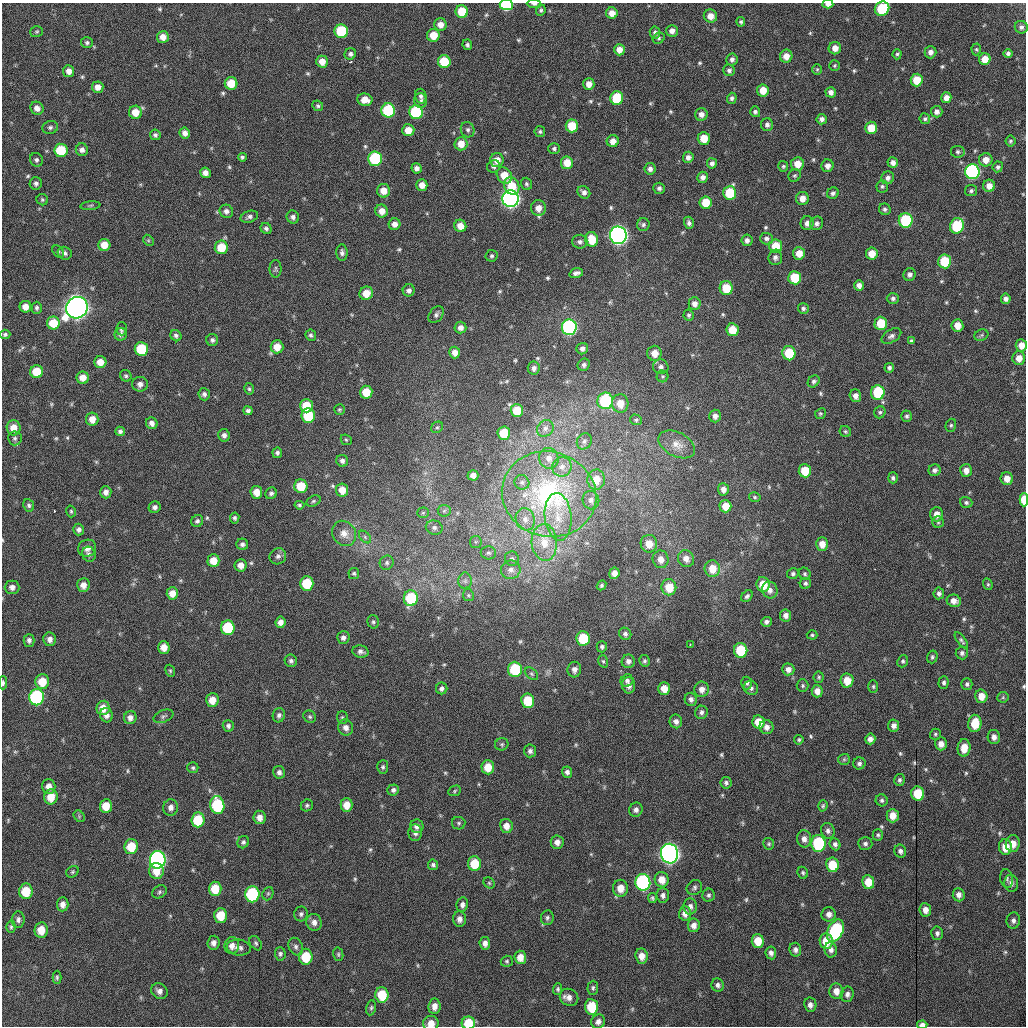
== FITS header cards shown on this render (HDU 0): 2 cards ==
NAXIS1  =                 1024 /fastest changing axis
NAXIS2  =                 1024 /next to fastest changing axis

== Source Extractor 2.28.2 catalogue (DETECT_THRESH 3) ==
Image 1024 x 1024 px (HDU 0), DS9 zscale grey, 1 PNG px = 1 image px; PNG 1028 x 1028 px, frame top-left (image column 1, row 1024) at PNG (2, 3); each listed source drawn as its Kron ellipse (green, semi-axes under 4 px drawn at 4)
Background 2520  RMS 52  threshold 155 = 3 sigma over >= 5 px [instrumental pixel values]
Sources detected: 594; of the 594, the 500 brightest by FLUX_AUTO listed and drawn (94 fainter detections omitted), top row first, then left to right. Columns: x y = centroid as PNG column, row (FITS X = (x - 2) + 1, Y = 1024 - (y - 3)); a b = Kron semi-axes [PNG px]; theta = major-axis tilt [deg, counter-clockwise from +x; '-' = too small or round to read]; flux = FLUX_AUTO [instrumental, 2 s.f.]
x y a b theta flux
534 4 7 3 -2 8.5e+03
828 4 5 3 - 2.0e+04
506 5 6 5 - 3.0e+05
882 9 7 6 - 2.1e+05
541 10 6 4 66 6.7e+03
462 12 6 6 - 9.3e+04
612 13 6 5 - 3.1e+04
710 16 7 6 - 2.9e+04
741 22 5 4 - 6.0e+03
440 25 6 6 - 2.7e+04
1021 27 6 6 - 1.1e+04
341 31 7 7 - 2.3e+05
672 31 6 6 - 2.0e+04
37 32 6 5 - 5.3e+03
655 33 6 5 - 9.7e+03
433 35 6 6 - 6.1e+04
163 37 6 6 - 2.9e+04
659 38 6 5 - 6.3e+03
87 43 6 5 - 8.0e+03
467 45 5 5 - 8.0e+03
835 48 6 6 - 2.7e+04
976 49 6 4 -88 5.4e+03
619 50 5 5 - 3.0e+04
930 52 6 6 - 1.8e+04
1008 53 4 4 - 8.9e+03
350 54 6 5 - 9.8e+03
897 54 5 4 - 5.6e+03
786 56 6 6 - 3.3e+04
732 59 6 5 - 1.1e+04
985 59 6 5 - 4.7e+04
322 62 6 5 - 3.4e+04
444 62 6 6 - 1.3e+05
834 66 5 5 - 5.3e+03
817 69 5 5 - 5.5e+03
729 70 6 5 - 9.9e+03
69 71 6 5 - 2.1e+04
917 80 6 6 - 6.8e+04
231 83 6 6 - 8.1e+04
589 84 6 5 - 2.9e+04
98 87 6 6 - 2.5e+04
763 90 6 6 - 5.2e+04
831 92 5 5 - 1.8e+04
421 96 7 5 -76 1.1e+04
617 98 7 6 - 1.7e+05
732 98 5 5 - 9.6e+03
946 98 5 5 - 2.3e+04
365 100 7 6 - 3.4e+04
421 101 7 6 - 9.6e+03
318 106 6 5 - 6.3e+03
37 108 7 6 - 2.0e+04
388 110 7 7 - 2.9e+05
135 112 6 6 - 4.9e+04
416 112 7 7 - 3.1e+05
755 112 5 5 - 9.2e+03
937 112 6 5 - 1.4e+04
701 114 6 6 - 1.9e+04
822 119 5 5 - 1.3e+04
925 119 5 5 - 6.6e+03
767 125 6 6 - 1.2e+04
572 126 6 6 - 1.0e+05
50 127 8 6 16 9.3e+03
871 128 6 6 - 6.4e+04
408 130 6 6 - 4.3e+04
468 130 8 6 -66 9.9e+03
540 131 5 5 - 6.9e+03
185 133 6 5 - 1.7e+04
155 135 5 5 - 8.2e+03
704 138 6 6 - 6.1e+04
613 141 6 6 - 2.4e+04
1010 141 5 5 - 6.4e+03
461 144 6 6 - 4.1e+04
554 149 6 5 - 7.8e+03
61 150 6 6 - 1.5e+05
82 150 6 6 - 1.6e+04
958 152 7 6 - 7.4e+03
242 157 4 4 - 6.9e+03
688 157 6 5 - 1.4e+04
375 159 7 7 - 3.4e+05
36 160 7 6 - 9.3e+03
497 160 7 6 - 3.2e+04
986 160 7 6 - 3.3e+04
567 163 6 6 - 5.3e+04
712 163 5 5 - 1.2e+04
893 163 5 5 - 1.7e+04
797 164 7 6 - 4.2e+04
494 166 7 6 - 1.0e+04
783 166 5 5 - 5.8e+03
827 166 6 6 - 1.8e+04
998 167 5 5 - 8.0e+03
417 168 5 5 - 1.5e+04
650 169 6 5 - 1.3e+04
972 172 7 7 - 7.7e+05
205 173 5 5 - 2.1e+04
504 175 9 7 -54 6.4e+04
795 175 6 5 - 6.2e+03
702 177 5 5 - 1.6e+04
888 178 6 6 - 1.3e+04
36 183 6 6 - 9.7e+03
526 184 6 5 - 6.8e+03
422 185 6 5 - 2.7e+04
512 186 9 7 -63 7.8e+04
882 186 6 6 - 6.8e+03
989 186 6 6 - 2.8e+04
659 188 5 5 - 9.4e+03
383 191 7 6 - 4.0e+04
971 191 6 5 - 8.1e+03
584 192 7 6 - 1.4e+04
730 193 7 6 - 1.2e+05
833 193 6 5 - 1.0e+04
802 198 6 6 - 3.0e+04
511 199 8 8 - 1.9e+06
42 200 6 5 - 5.7e+03
706 203 6 6 - 8.7e+04
90 206 10 4 5 6.5e+03
538 208 8 7 - 3.0e+04
885 209 6 5 - 8.6e+03
226 211 7 6 - 1.5e+04
382 211 6 6 - 2.9e+04
249 217 9 5 19 1.1e+04
293 217 6 6 - 1.1e+04
906 220 7 7 - 2.7e+05
689 223 6 5 - 1.1e+04
807 223 7 6 - 1.8e+04
817 223 7 6 - 1.3e+04
394 224 6 6 - 2.0e+04
643 225 6 6 - 8.5e+03
460 226 6 6 - 3.6e+04
957 226 8 7 - 2.0e+05
266 228 6 5 - 8.6e+03
618 235 9 8 - 2.1e+06
592 239 7 6 - 7.7e+04
766 239 6 6 - 1.1e+04
148 240 6 4 -45 5.4e+03
747 240 6 5 - 1.3e+04
580 242 7 7 - 1.1e+04
104 245 6 6 - 4.6e+04
776 246 7 6 - 8.1e+04
221 247 7 6 - 9.0e+04
58 252 7 5 -47 5.9e+03
65 253 7 6 - 9.5e+03
342 253 8 5 -87 1.1e+04
799 253 6 6 - 3.9e+04
872 254 6 6 - 4.8e+04
492 256 6 6 - 7.3e+03
775 257 8 7 - 1.5e+04
944 261 7 6 - 1.3e+05
276 269 9 6 90 7.5e+03
576 273 7 4 15 1.4e+04
910 274 6 6 - 1.3e+04
795 278 7 6 - 1.2e+05
859 285 5 5 - 1.9e+04
726 288 7 6 - 8.9e+04
409 290 6 6 - 1.2e+04
366 293 7 6 - 4.7e+04
893 298 6 5 - 9.7e+03
1006 299 5 5 - 1.4e+04
695 304 6 6 - 2.0e+04
25 307 6 6 - 2.9e+04
37 308 6 5 - 7.9e+03
77 308 11 10 - 3.5e+06
803 309 5 5 - 9.3e+03
436 315 9 6 54 1.1e+04
689 315 5 5 - 6.6e+03
53 323 6 6 - 8.4e+04
881 323 6 6 - 9.4e+04
957 325 6 6 - 3.2e+04
460 327 6 6 - 1.8e+04
569 327 8 7 - 7.5e+05
122 329 6 5 - 7.5e+03
732 330 6 6 - 6.2e+04
5 334 5 4 - 7.4e+03
121 334 6 6 - 1.2e+04
311 335 6 5 - 7.5e+03
981 335 7 5 23 6.1e+03
176 336 6 5 - 9.2e+03
891 336 11 6 30 1.3e+04
212 340 6 6 - 8.8e+03
911 341 3 3 - 5.7e+03
1021 345 6 5 - 3.2e+04
277 347 6 6 - 4.7e+04
141 349 7 6 - 1.7e+05
582 349 6 5 - 1.3e+04
455 352 6 5 - 2.5e+04
654 353 7 7 - 3.8e+04
789 353 7 6 - 1.2e+05
1019 358 7 6 - 3.3e+04
100 362 6 6 - 3.9e+04
584 365 6 6 - 1.0e+04
661 367 8 7 - 1.3e+04
534 368 6 6 - 1.4e+04
889 368 5 4 - 9.5e+03
37 372 6 6 - 8.0e+04
126 376 6 5 - 6.9e+03
663 376 6 6 - 6.1e+03
83 378 6 6 - 3.7e+04
814 381 6 5 - 9.3e+03
140 384 8 7 - 1.8e+04
249 389 6 4 -73 6.1e+03
366 392 6 6 - 7.0e+04
878 392 7 6 - 1.9e+05
204 394 6 5 - 1.1e+04
855 396 6 5 - 2.2e+04
605 401 8 7 - 2.7e+05
620 403 9 8 - 4.8e+04
306 406 7 6 - 8.7e+04
339 409 5 5 - 5.4e+03
248 411 4 4 - 8.7e+03
517 411 6 6 - 9.0e+04
880 412 6 5 - 7.1e+03
820 414 5 5 - 6.2e+03
308 416 7 6 - 1.7e+05
715 416 6 5 - 1.6e+04
907 416 6 5 - 7.8e+03
92 419 6 6 - 3.2e+04
636 420 6 5 - 6.3e+03
152 423 6 5 - 1.6e+04
951 425 7 5 75 6.0e+03
437 427 6 5 - 6.0e+03
14 428 7 7 - 4.4e+04
545 428 9 7 44 1.5e+04
120 431 5 4 - 8.9e+03
845 431 6 5 - 5.9e+03
504 433 7 6 - 1.1e+05
224 435 6 6 - 1.3e+04
15 438 7 7 - 8.4e+03
346 440 6 5 - 5.4e+03
584 441 8 7 - 1.1e+04
677 444 19 12 -26 4.3e+04
277 453 5 5 - 9.3e+03
549 458 10 9 - 2.7e+04
342 461 6 5 - 1.2e+04
562 467 10 9 - 2.5e+04
935 470 6 6 - 1.3e+04
966 470 6 6 - 2.3e+04
805 471 6 6 - 8.5e+04
473 475 5 5 - 1.8e+04
893 478 5 5 - 8.6e+03
1007 479 6 6 - 3.3e+04
596 480 10 8 87 5.1e+04
522 482 7 7 - 1.1e+04
301 486 7 6 - 8.8e+04
723 489 6 5 - 1.8e+04
342 490 6 6 - 3.5e+04
106 492 6 5 - 1.6e+04
256 492 6 6 - 4.0e+04
271 493 6 5 - 1.0e+04
549 494 47 42 -15 5.9e+05
755 497 6 4 -16 5.7e+03
591 500 9 8 - 1.6e+04
1024 500 6 4 90 8.1e+04
313 501 7 5 27 6.2e+03
966 502 6 5 - 8.0e+03
29 505 6 5 - 7.8e+03
299 505 5 4 - 6.0e+03
725 506 6 6 - 4.6e+04
155 507 6 5 - 1.2e+04
71 511 6 4 -75 5.6e+03
444 511 6 6 - 7.5e+03
423 513 5 5 - 5.3e+03
937 514 7 6 - 2.8e+04
558 517 24 13 -84 8.0e+04
235 518 5 4 - 7.9e+03
525 519 11 9 -72 2.7e+04
197 521 6 5 - 8.8e+03
938 522 6 6 - 6.4e+03
434 528 8 7 - 1.3e+04
79 530 6 5 - 1.2e+04
344 533 13 11 -56 3.1e+04
365 537 7 4 -46 7.2e+03
476 542 6 6 - 6.3e+03
544 542 18 12 -86 7.3e+04
242 544 6 5 - 1.1e+04
649 544 9 8 - 4.8e+04
822 544 6 6 - 3.4e+04
87 548 9 8 - 2.2e+04
488 553 7 6 - 9.2e+03
89 554 8 6 -63 1.1e+04
278 556 8 7 - 1.3e+04
512 559 7 7 - 9.7e+03
661 559 9 8 - 2.9e+04
686 559 9 8 - 2.6e+04
213 561 6 6 - 4.7e+04
387 563 7 6 - 8.9e+03
240 565 6 6 - 2.5e+04
712 569 8 7 - 5.7e+04
511 570 10 9 - 2.3e+04
354 573 5 5 - 6.2e+03
614 573 5 5 - 2.5e+04
793 574 6 5 - 8.3e+03
805 574 6 5 - 6.8e+03
465 581 8 6 -90 1.2e+04
307 583 7 6 - 1.4e+05
805 583 6 5 - 8.0e+03
763 584 7 6 - 6.8e+04
988 584 6 4 -69 5.5e+03
83 585 7 6 - 2.3e+04
601 585 5 4 - 6.4e+03
12 587 7 6 - 1.7e+04
669 587 8 7 - 7.0e+04
770 590 8 7 - 2.2e+04
172 593 6 6 - 3.2e+04
939 593 6 5 - 1.0e+04
468 595 6 5 - 6.4e+03
747 596 7 5 47 8.5e+03
411 598 8 7 - 2.0e+05
954 601 7 6 - 2.4e+04
786 615 6 5 - 1.7e+04
280 622 5 5 - 1.9e+04
373 622 7 5 -74 7.1e+03
766 622 5 5 - 1.1e+04
228 628 7 7 - 2.0e+05
625 634 6 5 - 1.0e+04
812 635 5 4 - 5.6e+03
343 637 6 6 - 1.3e+04
583 638 7 6 - 1.4e+05
50 639 7 6 - 1.7e+04
29 640 6 5 - 1.2e+04
961 640 10 4 -54 7.7e+03
690 644 3 2 - 5.7e+03
164 647 6 6 - 3.5e+04
602 647 5 5 - 7.8e+03
741 650 7 6 - 1.6e+05
360 651 8 6 -14 1.4e+04
962 653 6 6 - 1.1e+04
932 657 6 5 - 7.2e+03
291 661 6 6 - 9.7e+03
603 661 6 5 - 5.3e+03
628 661 7 6 - 1.4e+04
645 661 6 5 - 7.1e+03
903 661 6 5 - 7.1e+03
515 669 7 7 - 2.0e+05
788 669 6 6 - 1.8e+04
574 670 8 7 - 1.4e+04
170 671 6 4 -68 5.3e+03
531 674 7 5 -41 7.3e+03
819 677 6 5 - 5.4e+03
847 680 7 6 - 4.9e+04
627 681 7 6 - 8.8e+03
42 682 7 7 - 6.5e+04
3 683 6 4 89 9.3e+03
747 683 6 5 - 9.3e+03
944 683 6 5 - 8.2e+03
967 684 6 5 - 7.9e+03
629 685 8 6 -81 2.0e+04
803 686 6 6 - 6.9e+03
873 687 6 4 -89 5.7e+03
442 688 6 5 - 1.1e+04
751 688 7 7 - 1.1e+04
664 689 6 6 - 4.3e+04
702 689 7 7 - 2.5e+04
817 691 6 5 - 2.5e+04
981 696 6 6 - 3.6e+04
37 697 8 7 - 5.4e+05
1003 697 6 5 - 5.7e+03
691 699 6 6 - 1.3e+04
212 700 7 6 - 3.8e+04
528 701 7 6 - 1.1e+05
103 708 7 6 - 3.9e+04
701 712 6 6 - 1.2e+04
106 715 7 6 - 1.8e+04
279 715 7 6 - 1.1e+04
163 716 10 6 21 9.4e+03
310 717 7 6 - 6.7e+03
130 718 6 6 - 1.8e+04
342 718 6 5 - 5.8e+03
676 721 7 6 - 1.6e+04
758 722 6 6 - 6.1e+04
975 723 9 6 82 8.2e+04
228 726 6 5 - 9.9e+03
894 726 6 5 - 1.7e+04
766 727 7 6 - 2.1e+04
346 728 8 7 - 2.0e+04
935 734 5 5 - 5.8e+03
994 737 7 6 - 1.7e+04
870 739 5 5 - 1.6e+04
799 740 5 4 - 5.6e+03
502 744 7 6 - 6.7e+03
941 744 6 6 - 2.4e+04
964 748 9 6 84 4.6e+04
530 751 6 6 - 1.2e+04
844 759 6 5 - 6.0e+03
859 763 6 6 - 1.1e+04
383 767 7 5 86 7.3e+03
488 767 7 6 - 5.6e+04
193 768 5 5 - 6.4e+03
279 772 6 6 - 1.1e+04
567 772 5 5 - 1.2e+04
900 780 6 5 - 8.5e+03
726 783 6 6 - 8.7e+03
49 786 7 6 - 2.5e+04
393 790 6 5 - 1.0e+04
455 791 6 5 - 5.3e+03
918 794 7 6 - 1.2e+05
51 797 8 6 80 5.5e+04
882 800 6 5 - 8.1e+03
217 805 9 7 -82 2.8e+05
307 805 6 6 - 7.6e+03
346 805 7 6 - 4.0e+04
106 806 7 6 - 5.7e+04
823 806 5 4 - 5.6e+03
171 807 8 7 - 1.8e+04
636 810 7 6 - 1.4e+04
79 816 6 5 - 5.7e+03
893 816 7 6 - 3.5e+04
259 817 6 6 - 2.3e+04
198 820 7 6 - 1.2e+05
459 823 7 6 - 6.7e+03
417 826 7 6 - 1.4e+04
506 826 7 6 - 2.7e+04
828 831 8 6 -74 1.2e+04
415 833 8 7 - 1.5e+04
878 835 6 5 - 6.5e+03
804 839 8 7 - 2.0e+04
243 842 6 5 - 9.0e+03
557 842 6 6 - 1.8e+04
818 843 8 7 - 2.9e+05
769 844 6 5 - 5.7e+03
835 844 6 5 - 1.2e+04
865 844 7 6 - 1.0e+04
1013 844 8 7 - 3.4e+04
131 847 7 7 - 8.6e+04
1005 847 8 6 -78 5.3e+04
900 851 6 6 - 1.3e+04
669 854 10 8 -81 2.4e+06
158 860 9 8 - 1.4e+06
474 864 7 6 - 8.6e+04
433 865 5 5 - 8.2e+03
832 865 7 6 - 9.1e+04
156 871 8 7 - 5.4e+04
72 872 7 5 34 6.1e+03
803 873 6 5 - 6.5e+03
1007 878 9 6 -79 9.1e+03
662 880 8 7 - 4.0e+04
643 882 8 7 - 7.5e+05
868 882 7 6 - 5.8e+04
489 883 6 5 - 5.3e+03
1011 883 8 7 - 1.4e+04
620 888 8 7 - 4.3e+04
694 888 8 7 - 9.4e+03
215 889 7 6 - 7.9e+04
26 891 8 7 - 9.1e+04
159 892 8 6 35 7.3e+03
252 894 8 7 - 3.4e+05
268 894 7 5 68 6.1e+03
663 895 7 6 - 1.3e+04
709 895 6 6 - 8.5e+03
959 895 6 6 - 1.7e+04
652 898 5 4 - 6.2e+03
63 904 7 6 - 2.0e+04
462 905 7 5 78 1.3e+04
690 906 8 7 - 1.5e+04
925 910 7 5 -84 2.2e+04
685 913 7 6 - 2.2e+04
301 914 7 7 - 9.3e+03
829 914 7 7 - 1.8e+04
221 915 7 6 - 8.0e+04
547 918 7 6 - 8.4e+03
459 919 8 6 -84 1.9e+04
18 920 8 6 84 1.2e+04
1013 921 8 6 83 1.3e+04
314 922 8 7 - 1.9e+04
694 925 7 6 - 2.1e+04
11 927 6 4 -87 6.7e+03
41 930 8 6 83 5.0e+04
835 931 12 7 64 3.5e+05
937 933 6 6 - 1.0e+04
758 941 7 6 - 5.6e+04
826 941 8 6 -82 6.4e+04
213 943 7 6 - 1.6e+04
256 943 8 5 -54 7.4e+03
485 943 6 5 - 1.7e+04
232 946 8 7 - 2.1e+04
239 947 12 8 -7 1.8e+04
296 947 9 7 -65 1.2e+04
795 950 7 6 - 1.3e+04
831 950 7 6 - 1.5e+04
771 953 6 5 - 1.3e+04
280 954 7 5 -86 8.6e+03
338 954 7 5 -77 6.0e+03
642 956 7 6 - 3.0e+04
306 957 8 7 - 1.0e+05
520 957 6 6 - 3.5e+04
507 961 6 5 - 6.0e+03
57 977 6 4 89 6.1e+03
718 985 7 6 - 1.1e+04
593 988 7 5 85 7.5e+03
558 989 5 4 - 6.8e+03
159 991 8 7 - 1.8e+04
836 991 8 7 - 2.9e+04
847 994 8 6 77 1.4e+04
382 995 8 6 -87 1.0e+05
569 997 9 8 - 2.1e+04
810 1005 7 6 - 1.5e+04
434 1006 8 6 86 2.4e+04
591 1007 8 6 -85 1.2e+05
371 1008 7 5 79 6.6e+03
598 1022 7 6 - 1.6e+04
431 1023 7 7 - 3.3e+04
468 1023 6 6 - 8.8e+04
922 1025 5 4 - 1.6e+04
At the frame edge (FLAGS 8, measured only in part): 9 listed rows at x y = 534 4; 828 4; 506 5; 882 9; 1024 500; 3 683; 431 1023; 468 1023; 922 1025
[94 fainter detections neither listed nor drawn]

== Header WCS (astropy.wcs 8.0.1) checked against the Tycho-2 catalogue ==
Header WCS as astropy/WCSLIB reads it (applying the file's SIP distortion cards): RA---TAN-SIP/DEC--TAN-SIP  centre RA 20:34:58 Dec +60:10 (308.74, +60.16 deg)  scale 1.19 arcsec/px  FOV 20.4' x 20.4'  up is -180 deg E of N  parity flipped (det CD > 0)
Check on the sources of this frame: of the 60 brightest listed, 10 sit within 2.0 arcsec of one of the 10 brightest Tycho-2 stars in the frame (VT <= 12.16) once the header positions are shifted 0.59 arcsec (0.10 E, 0.58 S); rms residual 0.68 arcsec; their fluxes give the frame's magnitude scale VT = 26.28 - 2.5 log10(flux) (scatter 0.20 mag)
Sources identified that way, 10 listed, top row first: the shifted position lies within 2.0 arcsec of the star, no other Tycho-2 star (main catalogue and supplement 1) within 4.0 arcsec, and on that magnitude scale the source's flux lands within +1.5 / -3 mag of the star's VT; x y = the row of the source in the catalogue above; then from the Tycho-2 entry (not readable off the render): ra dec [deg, ICRS J2000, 3 dp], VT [Tycho-2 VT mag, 2 dp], TYC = Tycho-2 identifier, HIP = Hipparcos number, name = IAU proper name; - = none
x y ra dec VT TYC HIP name
972 172 308.435 +60.048 11.70 4233-2142-1 - -
511 199 308.742 +60.056 10.16 4246-221-1 - -
618 235 308.671 +60.068 10.60 4246-977-1 - -
77 308 309.031 +60.091 10.51 4246-1005-1 - -
569 327 308.703 +60.099 11.62 4246-779-1 - -
818 843 308.540 +60.270 12.16 4233-2328-1 - -
669 854 308.639 +60.273 10.58 4246-473-1 - -
158 860 308.981 +60.274 10.88 4246-603-1 - -
643 882 308.657 +60.283 11.54 4246-413-1 - -
252 894 308.918 +60.286 11.64 4246-661-1 - -